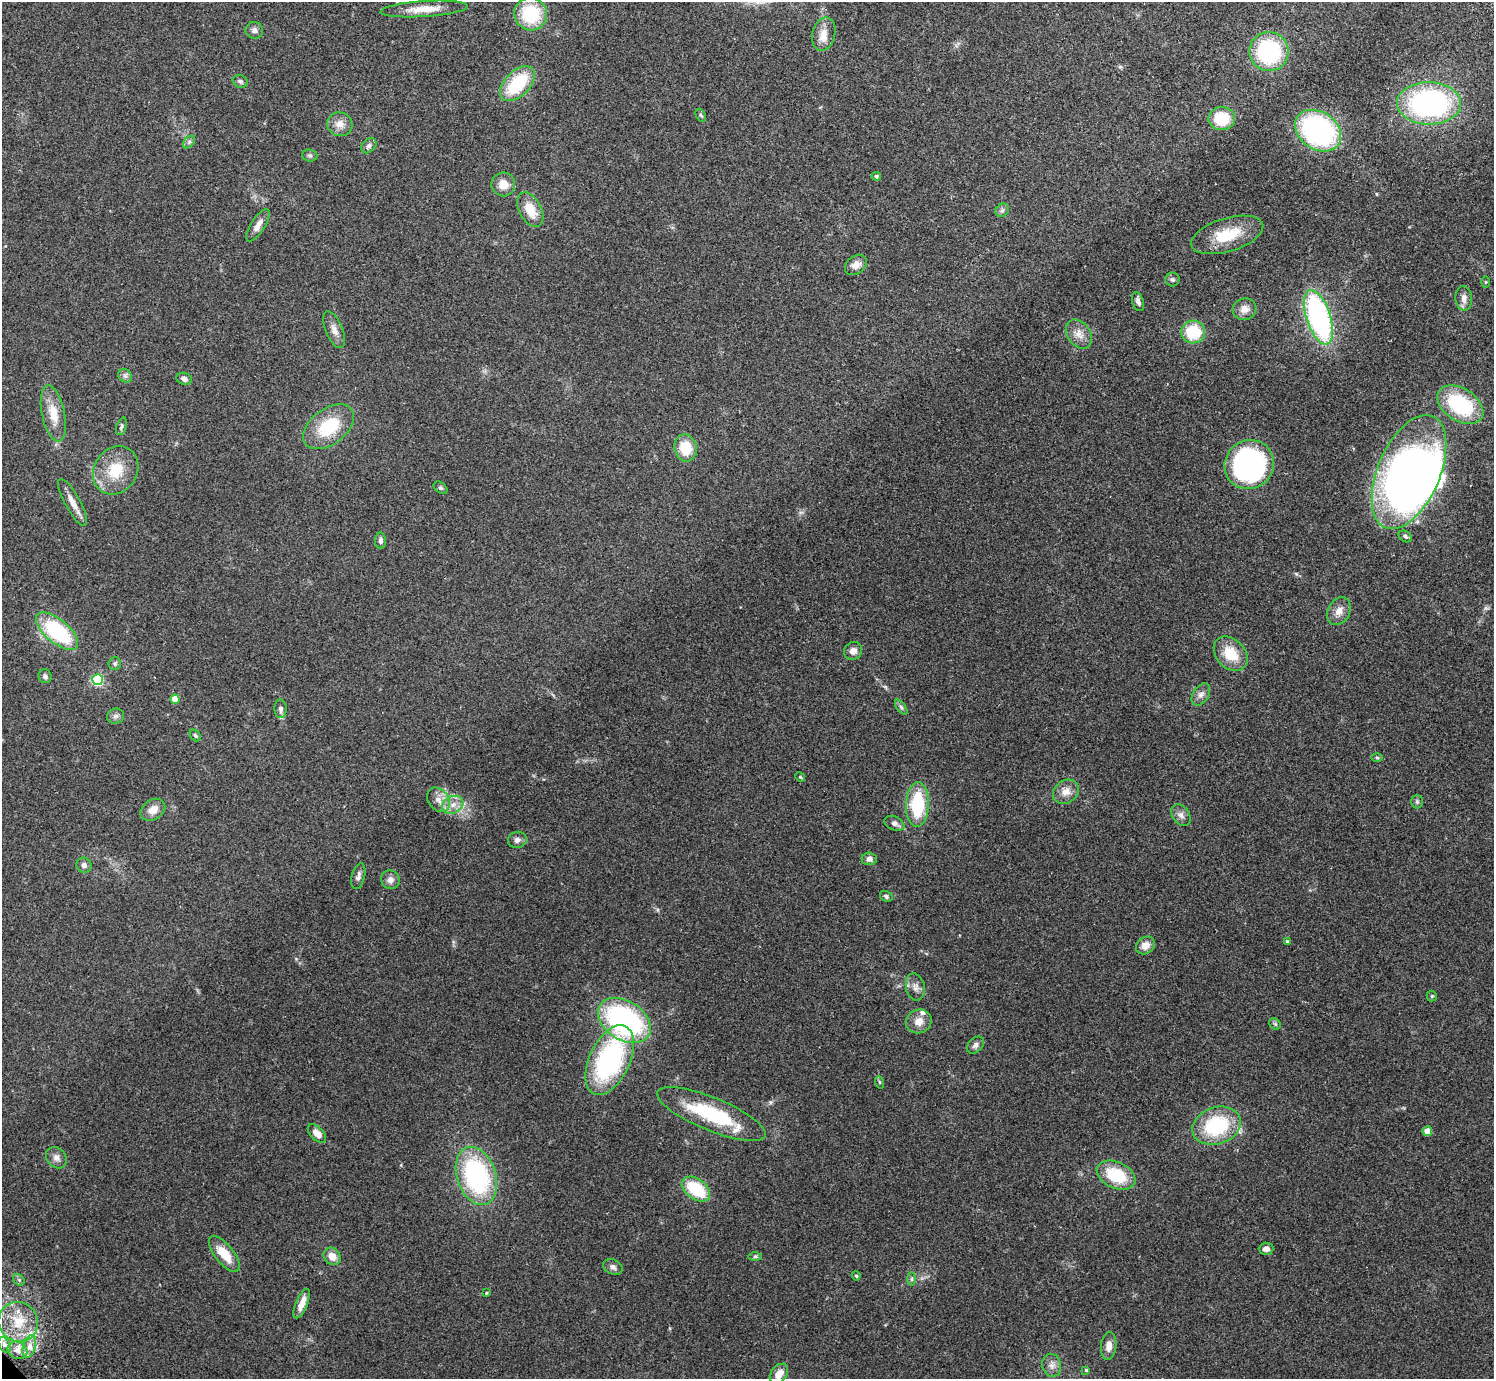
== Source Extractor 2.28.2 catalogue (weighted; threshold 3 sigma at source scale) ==
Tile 10 of 4 x 4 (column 2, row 3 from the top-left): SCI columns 1539-3030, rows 1580-2956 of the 6062 x 6050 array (HDU 1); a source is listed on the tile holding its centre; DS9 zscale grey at full resolution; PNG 1496 x 1381 px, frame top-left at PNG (2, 2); each listed source drawn as its Kron ellipse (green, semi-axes under 4 px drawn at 4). Shown black and unused: <1% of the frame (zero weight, under 2 of 3 exposures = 3% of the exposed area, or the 3 px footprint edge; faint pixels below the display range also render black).
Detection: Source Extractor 2.28.2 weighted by HDU 2 'WHT'; one run over the whole footprint, this tile lists its part. Background 0.0986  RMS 0.009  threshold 0.0404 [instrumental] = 3 sigma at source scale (4.5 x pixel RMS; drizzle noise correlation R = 1.50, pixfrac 1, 0.05/0.05 arcsec/px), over >= 5 px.
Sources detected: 115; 2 inside a brighter object's white glare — neither listed nor drawn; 3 inside a brighter listed object's ellipse — not listed separately; the other 110 listed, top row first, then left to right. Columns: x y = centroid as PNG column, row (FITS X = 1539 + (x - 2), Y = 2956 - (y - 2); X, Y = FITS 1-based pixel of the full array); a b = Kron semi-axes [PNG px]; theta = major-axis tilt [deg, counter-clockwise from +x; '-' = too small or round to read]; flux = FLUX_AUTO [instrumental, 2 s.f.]
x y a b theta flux
424 9 44 8 4 15
531 14 16 16 - 49
254 30 9 8 - 3.2
824 34 17 11 76 9.4
1269 52 20 19 - 90
240 81 8 6 -24 2.1
517 84 21 12 46 49
1429 103 32 21 0 190
701 115 7 4 -58 1.3
1222 119 13 11 0 30
340 124 13 11 -16 7.6
1318 131 25 18 -34 180
189 142 7 4 46 1.7
369 146 8 6 44 2.6
310 156 7 6 - 1.8
876 176 4 4 - 1.9
503 184 12 12 - 10
530 210 19 11 -62 16
1002 210 7 6 - 2.2
258 225 18 7 57 6.9
1227 235 37 16 17 31
856 265 12 8 39 6.4
1172 279 7 7 - 2
1485 282 6 4 90 0.91
1464 298 12 8 -85 5.5
1138 302 10 5 -71 3.1
1245 309 12 10 15 7.3
1319 317 28 12 -72 180
334 330 19 8 -67 6.8
1193 332 12 11 - 34
1079 334 16 11 -54 8.6
125 376 7 6 - 2.4
184 379 8 6 -17 3.7
1460 405 25 16 -33 69
53 413 28 11 -78 16
121 426 9 5 72 2
329 427 29 17 37 41
685 448 14 11 -80 24
1249 464 25 24 - 190
116 470 25 21 56 28
1409 472 61 31 67 570
440 488 7 5 -38 1.6
73 502 26 7 -61 8.8
1405 536 7 5 -33 1.8
380 541 8 5 -90 3
1339 611 15 11 62 7.6
57 631 25 11 -40 83
853 651 9 8 - 5.1
1231 654 19 14 -47 22
115 664 6 6 - 2
45 676 7 6 - 2.2
98 680 5 5 - 98
1201 695 12 7 57 4.4
175 699 5 4 - 18
901 707 9 4 -54 1.9
281 709 9 6 -88 3.6
115 716 9 7 17 2.8
195 736 6 4 -49 1.4
1377 757 6 4 -1 1.1
800 777 5 4 - 0.94
1066 792 14 11 34 7.8
438 800 13 10 -53 7.8
1417 802 7 5 -89 1.7
453 805 11 8 29 7.4
917 805 22 11 88 50
153 810 13 9 34 8.5
1181 815 12 8 -54 4.4
894 823 10 7 -25 3.7
517 840 9 8 - 3.6
869 859 7 6 - 3.9
84 865 8 7 - 3.5
358 876 13 6 76 3.7
390 880 9 9 - 5
886 896 6 5 - 1.7
1287 942 4 3 - 6.4
1145 945 10 8 36 7.6
915 987 14 9 -78 5.6
1432 996 5 5 - 1.1
624 1020 29 19 -33 170
919 1021 13 12 - 9
1275 1024 6 5 - 1.5
975 1045 10 7 45 3.3
610 1060 37 20 65 140
879 1082 6 4 -71 1.2
711 1114 58 16 -22 66
1217 1126 25 18 19 63
1427 1131 5 4 - 16
317 1134 11 6 -46 9.1
56 1158 11 9 -49 4.9
1116 1175 20 13 -25 38
476 1176 30 19 -71 130
696 1189 16 10 -36 41
1266 1249 7 6 - 4.2
224 1254 22 9 -51 19
332 1256 9 8 - 8.4
755 1256 7 4 1 1.5
613 1267 10 7 -25 3.4
856 1276 5 3 - 1.1
912 1279 7 4 90 1.7
19 1280 6 5 - 1.7
486 1293 4 3 - 0.82
302 1304 16 6 67 8.6
18 1322 20 19 - 27
5 1345 8 5 -61 2.7
29 1346 12 6 72 5.7
1109 1346 14 8 84 6.7
17 1350 10 8 -27 5.5
1052 1365 11 9 -76 5.3
1086 1370 4 4 - 1.3
779 1374 11 8 53 8.9